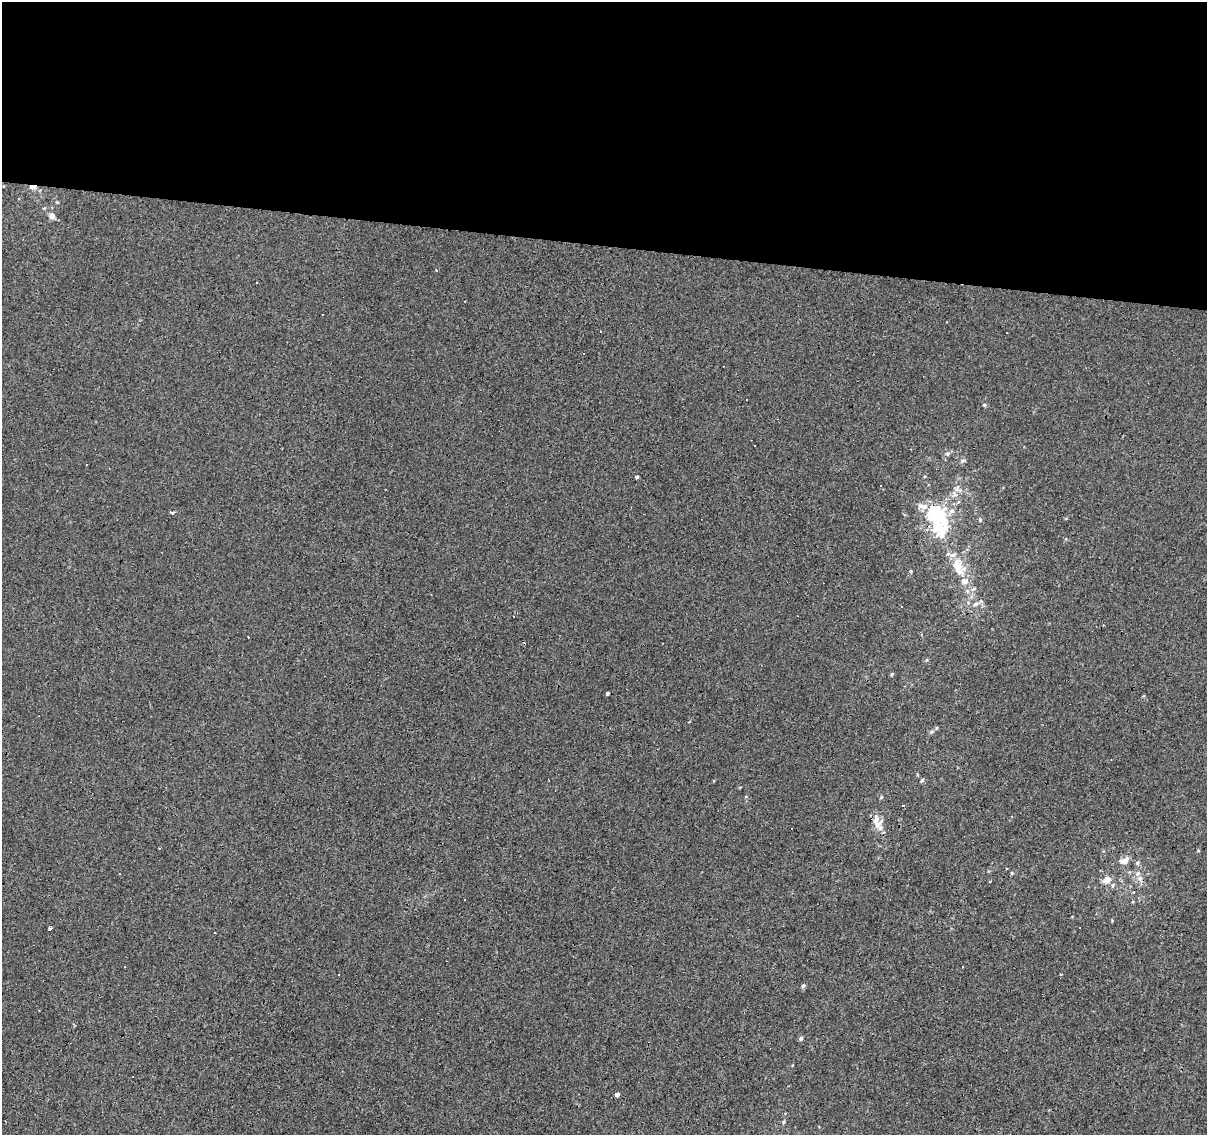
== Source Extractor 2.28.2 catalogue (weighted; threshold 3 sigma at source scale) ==
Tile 3 of 4 x 4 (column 3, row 1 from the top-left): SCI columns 2411-3615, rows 3623-4755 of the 4824 x 5035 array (HDU 1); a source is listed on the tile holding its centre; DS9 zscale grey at full resolution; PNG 1209 x 1137 px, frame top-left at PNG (2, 2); no overlay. Shown black and unused: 22% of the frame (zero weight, under 3 of 4 exposures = <1% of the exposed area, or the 3 px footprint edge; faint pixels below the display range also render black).
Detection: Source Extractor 2.28.2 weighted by HDU 2 'WHT'; one run over the whole footprint, this tile lists its part. Background -0.00137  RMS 0.0033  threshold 0.015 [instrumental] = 3 sigma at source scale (4.5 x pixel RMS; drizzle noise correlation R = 1.50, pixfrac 1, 0.0396/0.0396 arcsec/px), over >= 5 px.
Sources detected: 85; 2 inside a brighter object's white glare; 20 cosmic-ray / hot-pixel residue — not listed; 10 inside a brighter listed object's ellipse — not listed separately; the other 53 listed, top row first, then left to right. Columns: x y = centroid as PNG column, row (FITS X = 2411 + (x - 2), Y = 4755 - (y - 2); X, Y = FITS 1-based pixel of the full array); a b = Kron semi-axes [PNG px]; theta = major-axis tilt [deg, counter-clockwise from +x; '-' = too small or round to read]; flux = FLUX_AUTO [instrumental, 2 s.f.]
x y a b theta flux
33 187 7 4 -1 3.2
57 202 5 4 - 0.41
52 216 9 8 - 2.1
436 270 3 3 - 0.49
256 283 3 2 - 0.47
464 301 3 2 - 0.34
322 315 3 2 - 0.38
584 354 3 3 - 0.49
746 400 3 2 - 0.71
984 405 5 5 - 0.58
755 445 3 2 - 0.45
947 453 8 7 - 1.2
963 461 7 6 - 0.93
636 477 3 3 - 1.2
957 489 14 10 -31 2.8
173 513 3 3 - 3
938 516 28 20 -3 21
980 520 7 5 88 0.66
958 567 24 13 -66 10
911 571 5 4 - 0.41
973 589 9 6 26 1.3
975 604 13 7 22 2.4
901 606 3 3 - 0.66
248 637 3 2 - 0.45
926 660 6 4 70 0.38
892 674 6 4 59 0.45
608 693 3 3 - 5.9
1143 696 4 4 - 0.34
689 722 3 3 - 0.53
932 732 7 6 - 0.96
922 780 7 5 56 0.6
740 787 5 3 - 0.28
746 797 5 3 - 0.32
881 797 6 4 61 0.53
904 806 3 3 - 49
1011 816 3 3 - 0.64
878 824 16 14 85 4.2
159 848 4 2 - 0.24
1124 861 11 8 -1 2.6
1012 873 5 4 - 0.44
1140 879 17 7 -75 2.5
1107 880 12 9 37 3.1
990 881 4 2 - 0.27
465 899 3 2 - 0.39
1112 921 4 4 - 0.3
49 929 3 3 - 4.2
214 933 3 2 - 0.49
1061 974 3 3 - 0.33
803 986 6 5 - 0.7
74 1026 4 3 - 0.41
801 1038 6 5 - 0.71
617 1094 4 4 - 4.5
783 1122 6 4 73 0.51
Overlapping masked pixels (flux is a lower limit): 2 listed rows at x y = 33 187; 938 516